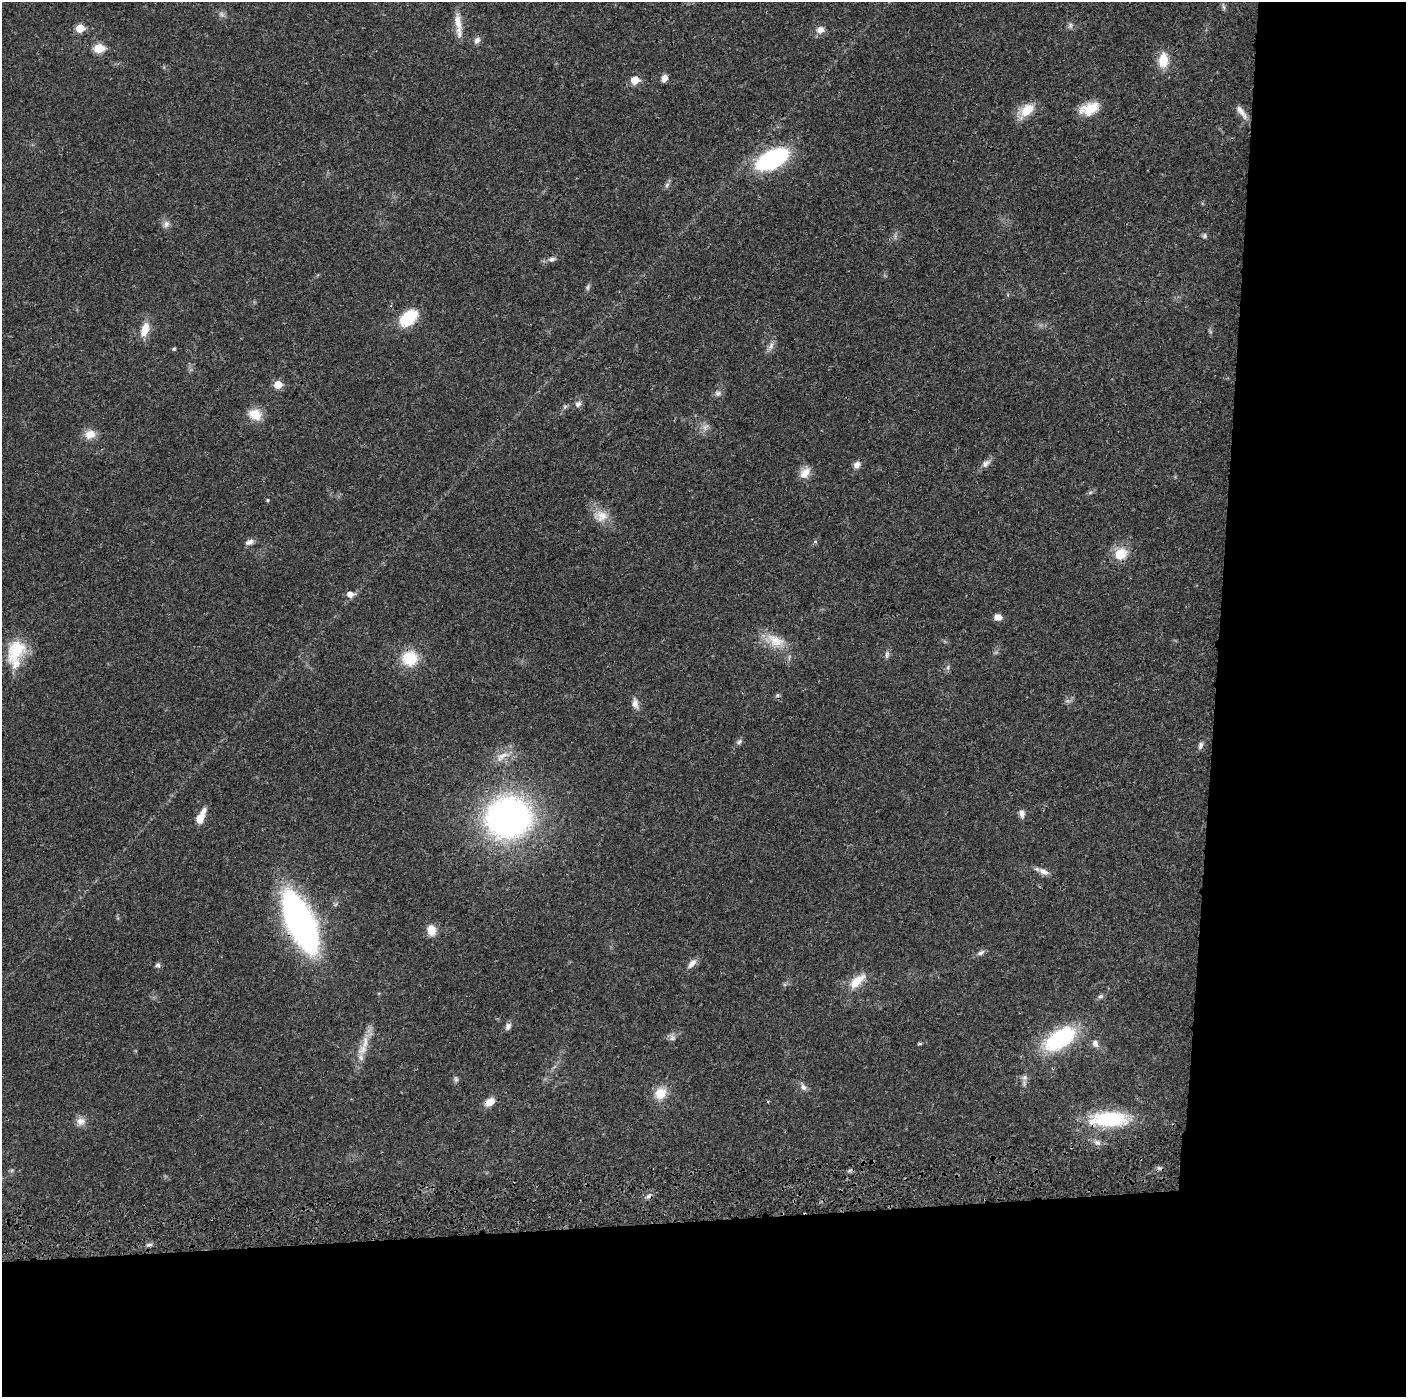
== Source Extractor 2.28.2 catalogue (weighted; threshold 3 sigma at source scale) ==
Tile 9 of 3 x 3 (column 3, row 3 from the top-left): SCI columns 2822-4225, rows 118-1512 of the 4236 x 4418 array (HDU 1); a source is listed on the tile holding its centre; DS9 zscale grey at full resolution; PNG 1408 x 1399 px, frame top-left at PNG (2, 2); no overlay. Shown black and unused: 24% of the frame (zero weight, under 3 of 4 exposures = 6% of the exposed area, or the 3 px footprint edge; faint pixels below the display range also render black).
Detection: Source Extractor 2.28.2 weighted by HDU 2 'WHT'; one run over the whole footprint, this tile lists its part. Background 0.0183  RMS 0.0022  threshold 0.00972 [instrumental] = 3 sigma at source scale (4.5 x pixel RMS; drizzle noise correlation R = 1.50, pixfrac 1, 0.05/0.05 arcsec/px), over >= 5 px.
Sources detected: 88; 5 too faint to see at this stretch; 1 cosmic-ray / hot-pixel residue — not listed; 3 inside a brighter listed object's ellipse — not listed separately; the other 79 listed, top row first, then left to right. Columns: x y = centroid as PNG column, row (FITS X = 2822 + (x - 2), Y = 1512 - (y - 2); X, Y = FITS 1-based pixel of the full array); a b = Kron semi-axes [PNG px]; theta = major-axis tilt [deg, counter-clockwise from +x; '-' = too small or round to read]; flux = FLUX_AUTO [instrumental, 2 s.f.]
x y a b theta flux
1223 7 10 4 -72 0.48
221 14 9 7 -33 0.76
458 22 24 10 -81 2.9
1070 25 9 7 86 0.67
80 28 5 5 - 6
820 30 9 8 - 1.6
477 40 10 7 61 1
99 48 6 5 - 9.3
1163 60 19 11 87 4.2
664 78 7 6 - 1.5
635 80 6 5 - 4.6
1089 109 22 13 20 5
1026 110 23 12 40 4.4
1241 112 21 7 -52 1.7
772 159 30 15 27 31
166 224 9 9 - 1.1
895 236 6 5 - 0.49
1204 236 7 7 - 0.5
552 259 10 7 9 0.89
588 287 9 6 63 0.53
409 318 20 13 41 8.9
145 329 18 9 72 3.3
771 346 14 7 68 1.2
174 349 5 4 - 0.3
278 384 6 5 - 4.8
718 393 10 9 - 0.88
578 404 8 8 - 0.9
565 407 7 5 67 0.47
255 414 17 13 -22 3.7
705 427 12 8 51 1.2
90 434 15 11 9 2.4
986 463 14 9 38 1.2
857 465 10 8 47 1.2
805 472 17 11 55 2.2
1090 493 6 4 20 0.38
268 500 4 4 - 0.23
601 516 21 16 -7 3.5
250 542 12 7 16 1.1
815 542 6 4 0 0.3
1120 554 17 15 37 4.5
350 594 7 6 - 1.8
998 617 8 7 - 1.6
775 641 32 16 -23 5.4
16 651 31 20 58 8.8
887 655 11 5 81 0.71
410 658 17 16 - 7.4
948 667 8 6 75 0.55
777 695 7 5 46 0.44
635 704 16 8 -77 1.5
739 742 10 6 40 0.62
1200 745 11 6 73 0.74
502 756 25 9 30 2.8
1022 813 11 7 -79 1.1
201 816 19 7 65 2.8
508 817 34 30 11 100
1043 872 15 7 -25 1.5
300 922 42 17 -65 110
431 930 10 8 -80 3.5
981 953 10 6 23 0.8
692 963 15 7 48 1.4
158 965 7 6 - 0.57
857 981 26 10 41 4
1100 996 9 6 30 0.59
508 1026 9 7 62 0.87
1060 1039 37 19 32 21
365 1042 22 9 84 3.2
920 1044 7 3 1 0.28
1095 1044 11 9 -59 1.2
1024 1078 9 8 - 0.95
456 1079 9 6 -75 0.55
803 1087 11 7 -51 1
660 1093 17 15 51 3.8
490 1102 13 9 38 2
1109 1119 51 19 1 16
81 1121 13 11 -6 1.6
1097 1142 10 7 -31 1.1
12 1170 6 5 - 0.35
649 1196 9 6 36 0.81
149 1245 10 5 11 0.59
Overlapping masked pixels (flux is a lower limit): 4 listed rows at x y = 300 922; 490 1102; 1109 1119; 649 1196